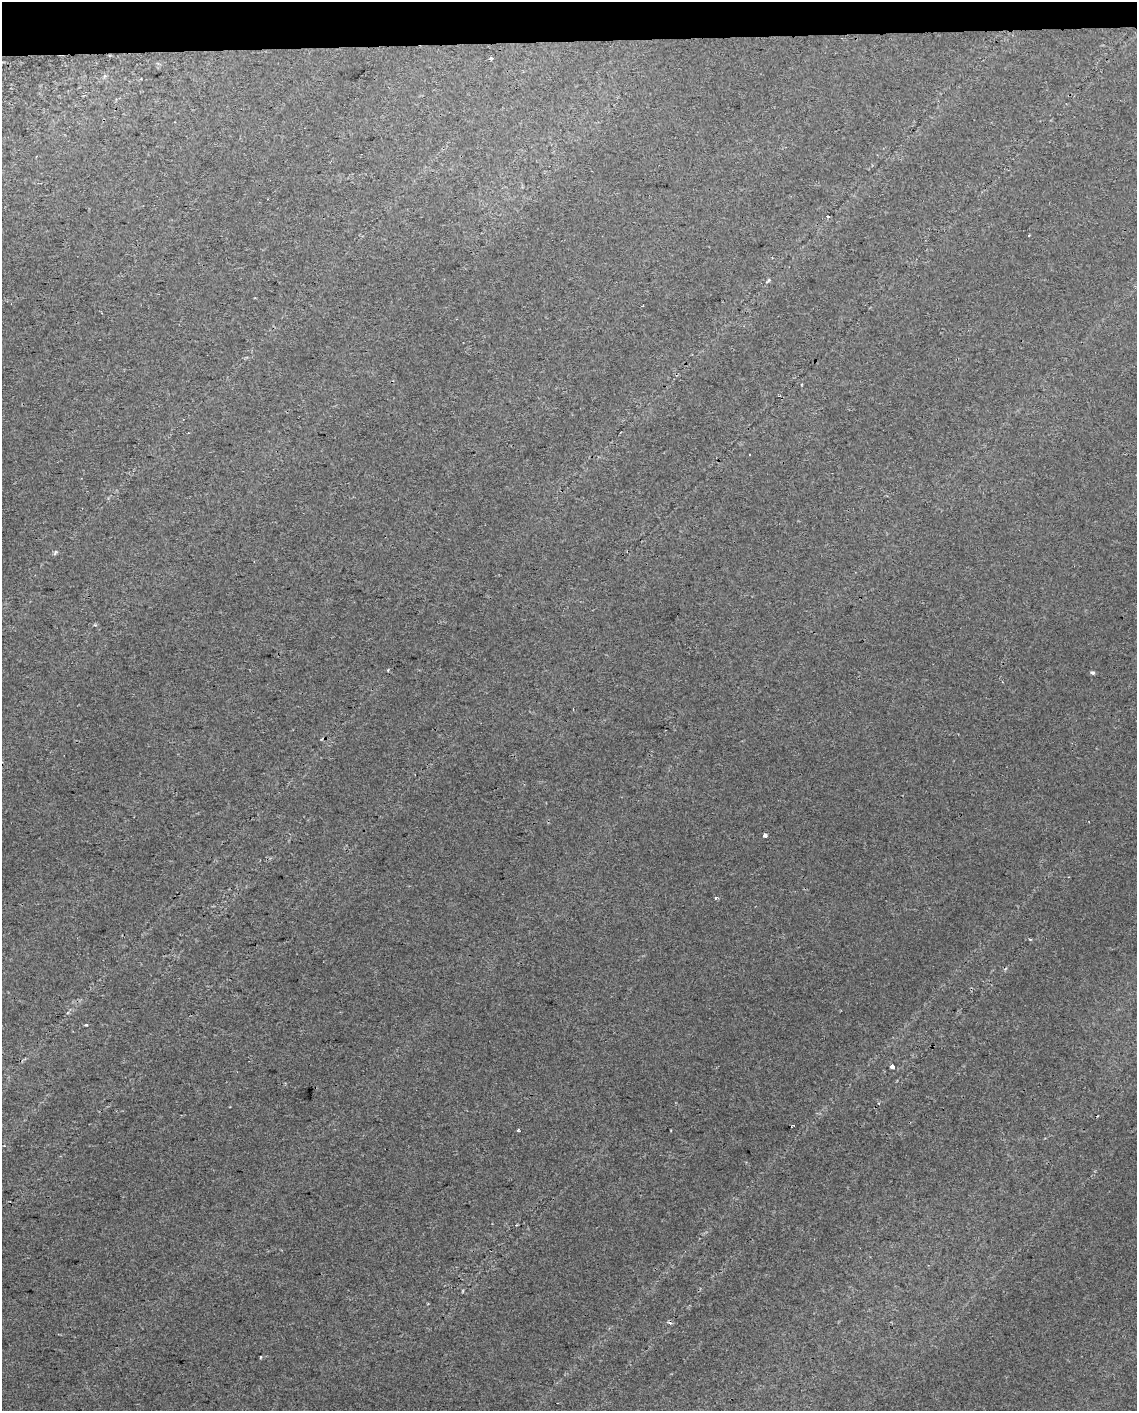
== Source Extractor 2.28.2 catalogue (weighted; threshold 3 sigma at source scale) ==
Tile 3 of 4 x 3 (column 3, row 1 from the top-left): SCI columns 2310-3444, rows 2827-4235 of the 4618 x 4284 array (HDU 1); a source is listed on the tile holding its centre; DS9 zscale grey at full resolution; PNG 1139 x 1413 px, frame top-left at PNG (2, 2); no overlay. Shown black and unused: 3% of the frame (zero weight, under 2 of 3 exposures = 2% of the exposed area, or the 3 px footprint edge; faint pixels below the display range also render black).
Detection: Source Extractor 2.28.2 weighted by HDU 2 'WHT'; one run over the whole footprint, this tile lists its part. Background 0.00208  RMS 0.0038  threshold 0.0171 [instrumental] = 3 sigma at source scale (4.5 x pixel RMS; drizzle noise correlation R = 1.50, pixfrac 1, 0.0396/0.0396 arcsec/px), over >= 5 px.
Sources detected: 17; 3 cosmic-ray / hot-pixel residue — not listed; the other 14 listed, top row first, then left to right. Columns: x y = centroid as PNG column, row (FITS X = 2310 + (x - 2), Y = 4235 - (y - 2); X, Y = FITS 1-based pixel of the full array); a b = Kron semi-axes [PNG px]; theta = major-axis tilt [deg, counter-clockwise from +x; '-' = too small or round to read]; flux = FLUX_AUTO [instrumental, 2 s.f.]
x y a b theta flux
491 58 6 3 -27 0.52
828 216 3 3 - 0.37
1029 235 3 2 - 0.35
768 280 8 4 41 0.63
801 385 4 2 - 0.37
55 553 8 4 64 0.67
1092 672 4 3 - 1.2
765 835 4 3 - 3.7
715 898 5 3 - 0.35
1030 939 5 3 - 0.37
86 1025 4 3 - 0.36
892 1067 4 4 - 2.5
519 1131 4 3 - 1.2
261 1357 3 2 - 0.5